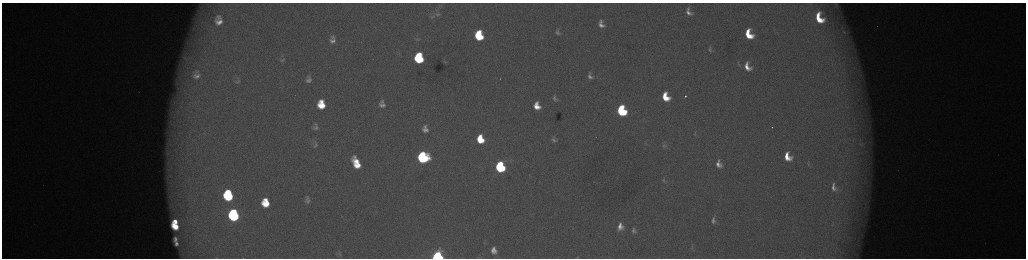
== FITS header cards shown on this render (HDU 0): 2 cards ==
NAXIS1  =                 2048 /fastest changing axis
NAXIS2  =                  512 /next to fastest changing axis

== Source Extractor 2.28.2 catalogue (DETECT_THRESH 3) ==
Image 2048 x 512 px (HDU 0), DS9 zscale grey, zoomed out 1/2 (1 PNG px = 2 x 2 image px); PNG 1028 x 260 px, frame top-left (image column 1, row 511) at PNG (2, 3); no overlay
Background 176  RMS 2.1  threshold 6.18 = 3 sigma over >= 5 px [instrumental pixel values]
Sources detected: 76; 4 cannot appear on this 1/2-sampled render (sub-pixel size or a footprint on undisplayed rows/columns) and are not listed; the other 72 listed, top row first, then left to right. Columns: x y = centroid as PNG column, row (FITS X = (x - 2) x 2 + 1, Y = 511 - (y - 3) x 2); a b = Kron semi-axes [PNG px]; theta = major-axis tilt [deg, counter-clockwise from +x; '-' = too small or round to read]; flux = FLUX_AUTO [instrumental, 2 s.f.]
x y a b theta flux
836 5 11 5 -68 1500
688 12 12 7 -62 3200
437 14 6 4 12 660
432 17 6 3 -12 470
219 18 6 4 -41 1100
819 18 10 6 -64 11000
219 22 9 6 -8 3200
601 24 8 5 -66 2600
844 32 7 2 -70 500
478 33 6 4 84 6700
558 33 8 5 -31 1200
749 34 9 6 -64 11000
333 37 8 7 - 1600
479 37 7 6 - 19000
417 39 9 4 -8 910
333 41 10 7 -3 2500
710 50 7 4 -59 940
419 56 5 3 - 8800
186 58 12 7 -33 3200
419 59 7 7 - 29000
282 60 8 5 16 880
445 62 4 2 - 250
747 67 11 7 -63 4700
197 72 12 8 -36 3400
197 76 13 10 -6 4200
590 76 8 6 -59 1700
500 79 2 1 - 550
309 80 10 7 0 2200
238 81 7 3 51 720
685 96 2 2 - 1300
665 97 8 6 -66 9200
555 98 9 6 -70 1500
382 102 5 4 - 630
321 104 9 7 -84 10000
382 105 6 4 -8 1500
537 106 7 5 -72 5300
622 111 8 6 -69 39000
772 127 2 1 - 500
316 128 8 6 11 1300
425 129 7 6 - 2400
695 134 6 3 -86 420
480 139 7 6 - 11000
554 140 5 3 - 810
861 144 7 2 -42 480
315 145 7 3 55 480
665 145 5 4 - 830
423 157 8 7 - 58000
787 157 10 7 -65 7300
356 161 10 5 -48 6100
719 164 7 5 -72 2600
808 164 6 3 -62 620
357 165 7 5 -8 5400
500 167 7 6 - 50000
664 180 8 4 -90 870
834 187 12 7 -74 2500
228 195 9 7 -81 34000
307 200 11 9 -78 2700
265 203 10 8 -79 11000
233 215 9 7 -79 61000
713 220 8 5 88 1400
175 222 4 3 - 3600
175 226 8 5 -41 8300
620 226 7 6 - 3200
633 230 7 5 -74 1100
175 239 5 3 - 1300
176 243 4 3 - 1300
692 246 5 2 - 380
494 250 8 7 - 3200
340 254 5 3 - 450
438 256 6 5 - 81000
578 257 2 2 - 150
216 258 3 2 - 150
At the frame edge (FLAGS 8, measured only in part): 4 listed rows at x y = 836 5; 438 256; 578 257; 216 258
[4 sub-pixel or undisplayed-footprint detections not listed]